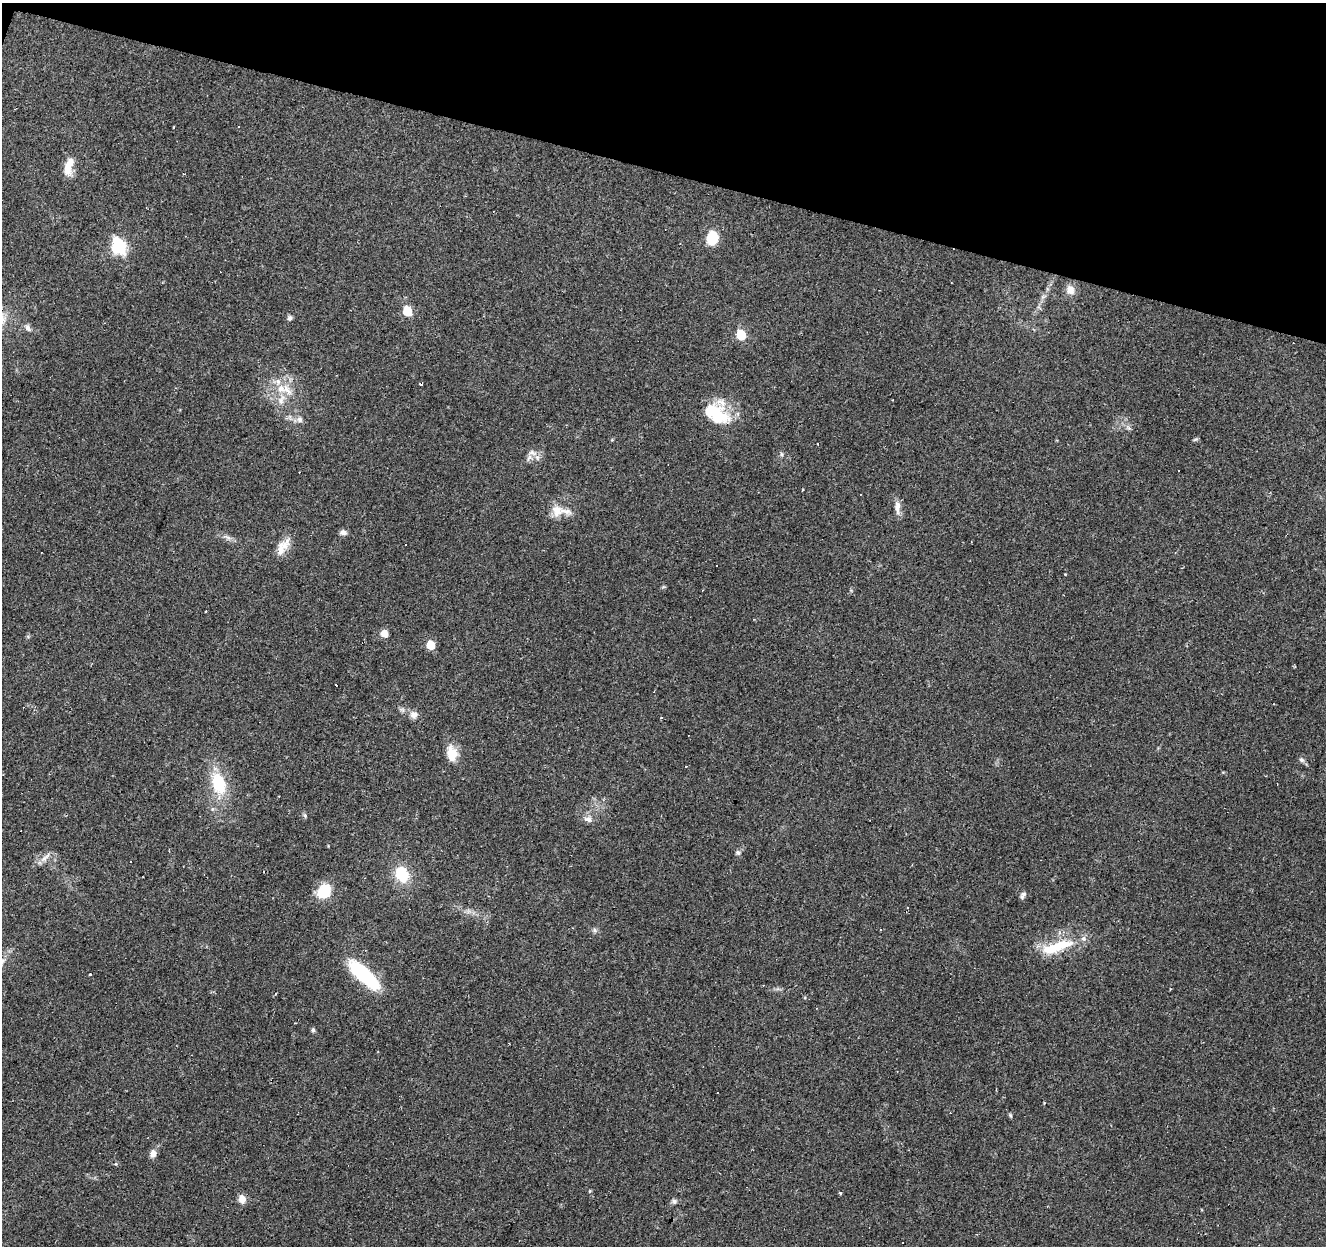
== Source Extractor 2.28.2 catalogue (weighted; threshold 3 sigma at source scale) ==
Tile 2 of 4 x 4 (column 2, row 1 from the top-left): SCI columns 1325-2648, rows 3944-5187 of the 5300 x 5464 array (HDU 1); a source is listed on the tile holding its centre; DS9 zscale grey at full resolution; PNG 1328 x 1248 px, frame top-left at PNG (2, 3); no overlay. Shown black and unused: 14% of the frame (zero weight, under 2 of 3 exposures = <1% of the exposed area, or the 3 px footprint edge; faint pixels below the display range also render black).
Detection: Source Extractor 2.28.2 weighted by HDU 2 'WHT'; one run over the whole footprint, this tile lists its part. Background 0.0956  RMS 0.0061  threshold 0.0275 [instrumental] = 3 sigma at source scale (4.5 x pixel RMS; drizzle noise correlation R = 1.50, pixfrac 1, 0.0396/0.0396 arcsec/px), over >= 5 px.
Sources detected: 75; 1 inside a brighter object's white glare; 15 cosmic-ray / hot-pixel residue — not listed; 5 inside a brighter listed object's ellipse — not listed separately; the other 54 listed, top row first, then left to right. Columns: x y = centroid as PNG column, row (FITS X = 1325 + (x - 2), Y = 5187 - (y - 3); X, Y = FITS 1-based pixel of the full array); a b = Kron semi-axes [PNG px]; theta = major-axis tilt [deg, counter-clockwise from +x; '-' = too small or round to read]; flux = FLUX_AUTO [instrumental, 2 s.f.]
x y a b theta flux
173 127 2 2 - 0.75
69 166 23 9 77 9
712 238 10 8 74 22
119 246 8 6 -65 110
1070 290 11 10 - 4.7
407 311 6 5 - 23
290 318 7 6 - 1.4
28 328 10 6 -52 2.2
741 335 6 6 - 24
420 384 3 2 - 0.9
281 389 16 13 -28 11
717 417 34 23 11 22
300 420 9 7 -49 2.3
1195 439 8 3 21 0.71
532 453 12 7 -26 3.1
781 454 6 4 -89 0.95
802 490 3 2 - 0.61
897 507 19 7 -89 4.3
557 510 15 14 - 7.9
343 532 9 6 -5 2.3
228 537 11 3 -35 1.6
281 546 20 14 1 7.8
702 590 2 2 - 0.46
206 611 3 2 - 0.87
384 634 8 7 - 4.8
430 645 6 5 - 18
336 685 3 2 - 2.6
414 715 11 10 - 3.5
661 717 3 2 - 0.92
451 753 19 12 -79 9.6
1302 760 7 6 - 1.7
219 783 29 16 -71 26
305 815 6 5 - 1
588 819 11 8 -16 3.1
738 853 7 6 - 1.4
44 858 11 6 51 3
402 874 17 12 -66 19
324 891 18 14 52 15
1023 895 10 5 58 1.7
880 929 3 2 - 0.86
594 930 7 6 - 1.4
1055 948 43 15 12 21
2 961 10 6 53 2.4
90 974 3 2 - 1.4
363 975 37 11 -43 52
276 993 3 3 - 1.3
313 1030 5 5 - 1.4
1010 1115 6 4 -47 0.81
153 1153 10 8 85 3.3
116 1164 4 3 - 0.72
590 1191 5 3 - 0.57
841 1193 3 3 - 1.7
242 1199 10 8 -72 4.1
674 1201 6 6 - 1.5
Isophote crosses this tile's border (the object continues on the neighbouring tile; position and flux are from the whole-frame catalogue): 1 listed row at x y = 2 961